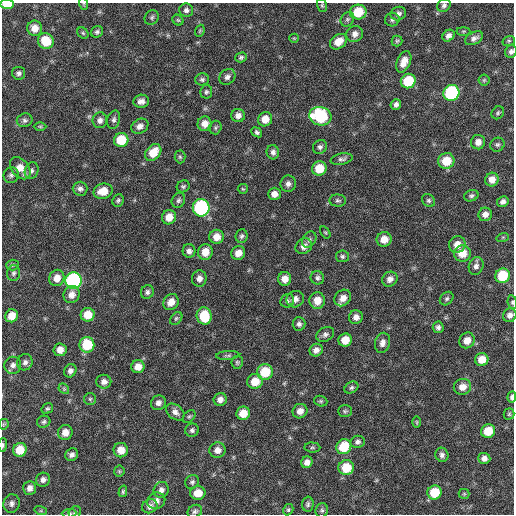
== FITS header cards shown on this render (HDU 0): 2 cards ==
NAXIS1  =                  512 / Axis length
NAXIS2  =                  512 / Axis length

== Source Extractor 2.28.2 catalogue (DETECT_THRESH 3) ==
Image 512 x 512 px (HDU 0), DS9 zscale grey, 1 PNG px = 1 image px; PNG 516 x 516 px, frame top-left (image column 1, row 512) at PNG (2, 3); each listed source drawn as its Kron ellipse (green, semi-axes under 4 px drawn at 4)
Background 59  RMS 8.4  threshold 25.2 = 3 sigma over >= 5 px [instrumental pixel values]
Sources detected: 186; all 186 listed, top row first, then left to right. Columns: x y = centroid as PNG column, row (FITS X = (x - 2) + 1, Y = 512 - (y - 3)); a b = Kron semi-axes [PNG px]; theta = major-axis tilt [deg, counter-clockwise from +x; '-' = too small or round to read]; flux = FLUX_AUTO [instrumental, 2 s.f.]
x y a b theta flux
7 4 7 4 1 11000
84 4 6 4 -71 590
322 5 7 5 -75 870
444 5 7 6 - 1600
186 10 7 6 - 2000
358 12 8 7 - 16000
398 14 8 6 23 2200
152 17 8 6 49 1200
347 19 8 6 52 1400
178 20 6 5 - 820
392 20 7 7 - 1400
35 28 7 7 - 5400
200 31 6 4 69 750
463 31 7 3 0 730
97 32 6 5 - 1400
83 33 6 5 - 940
355 34 8 7 - 3200
449 36 6 5 - 2400
294 38 5 4 - 650
474 38 10 6 28 2300
46 41 8 7 - 14000
397 41 5 5 - 910
509 41 6 5 - 850
338 42 9 7 36 7100
511 51 6 5 - 1600
241 57 6 5 - 1100
404 62 11 6 66 5900
19 73 6 6 - 1600
227 77 9 7 40 2300
202 79 7 6 - 1400
484 80 5 5 - 780
408 81 7 7 - 20000
206 92 7 6 - 1200
451 93 8 7 - 63000
141 101 8 6 6 3000
396 104 5 5 - 1800
498 113 7 5 50 1000
238 115 7 6 - 3000
320 116 11 9 -15 41000
265 119 7 7 - 6000
25 120 8 6 19 1600
100 120 8 7 - 2600
114 120 9 6 74 1700
205 124 7 7 - 4100
40 126 6 4 -1 720
140 126 9 7 31 3100
215 128 7 6 - 1100
257 132 6 4 -40 1300
121 140 7 7 - 16000
478 142 7 7 - 3500
497 145 7 6 - 1300
320 147 7 6 - 1700
273 152 7 6 - 2000
153 153 9 7 50 10000
180 157 6 5 - 920
342 159 11 5 11 1800
446 161 8 8 - 12000
20 168 12 8 -51 6500
319 168 7 7 - 11000
32 171 8 6 70 1700
11 175 8 7 - 1600
492 180 7 6 - 4200
288 184 8 7 - 2400
183 186 6 6 - 1100
80 189 7 7 - 2100
243 189 5 5 - 770
103 191 9 7 14 8200
274 194 6 6 - 3700
471 196 7 5 21 1300
118 200 6 5 - 1100
178 200 8 6 59 1400
338 200 8 6 -1 1300
428 200 7 5 -45 1100
503 202 6 5 - 2000
201 208 9 8 - 80000
485 214 7 6 - 2900
169 217 7 7 - 6500
325 232 7 4 -57 710
242 236 7 6 - 1300
217 237 7 7 - 5300
503 237 6 4 18 630
384 239 7 7 - 6200
309 240 8 6 58 1600
457 244 8 8 - 5300
304 246 8 7 - 3400
189 251 7 6 - 2300
205 252 8 7 - 6900
238 253 7 6 - 4900
462 253 8 8 - 8600
342 256 6 6 - 1300
12 265 6 5 - 1000
476 266 9 7 69 2200
14 273 8 6 87 1600
502 276 7 7 - 21000
57 278 8 7 - 5400
199 278 8 7 - 3000
317 278 7 6 - 1600
285 279 7 6 - 4500
390 279 8 7 - 3100
73 281 8 8 - 130000
147 292 7 6 - 1700
72 295 9 8 - 3800
343 298 9 7 46 4600
295 299 9 8 - 3300
447 299 7 6 - 1200
287 301 7 6 - 1400
317 301 8 7 - 6600
171 302 8 7 - 5900
512 302 7 4 -82 910
88 315 7 7 - 8500
510 315 7 6 - 2500
12 316 7 6 - 7200
204 316 8 7 - 18000
356 317 7 6 - 2900
176 318 7 5 49 980
299 324 6 6 - 1800
438 327 6 5 - 1700
325 334 9 7 31 1900
345 340 7 6 - 8000
467 340 8 7 - 5300
382 343 10 7 76 2900
87 345 8 7 - 19000
60 350 6 6 - 4300
316 350 7 6 - 2900
228 355 11 4 4 1400
482 360 6 6 - 7100
25 362 8 7 - 2100
237 362 6 6 - 990
13 365 8 8 - 2700
138 367 6 6 - 5100
70 371 7 6 - 2100
265 372 8 7 - 16000
255 381 8 7 - 8600
104 382 7 7 - 2700
462 387 9 8 - 4900
351 388 7 5 32 1200
64 389 6 4 -46 920
512 397 6 4 85 1900
90 399 6 6 - 1000
220 400 7 6 - 3100
321 401 7 5 -20 900
158 403 8 7 - 2700
47 408 6 5 - 930
300 411 7 7 - 3800
345 411 7 6 - 1100
175 412 10 7 -40 2600
243 413 7 6 - 8400
509 414 5 5 - 900
189 416 7 5 47 990
44 422 7 6 - 1300
417 422 6 4 -89 630
4 424 5 5 - 740
192 430 7 6 - 1500
488 431 7 6 - 11000
65 433 7 7 - 5300
357 442 7 6 - 1700
3 445 7 4 89 1100
312 447 8 5 -4 900
344 447 8 7 - 17000
20 450 7 6 - 11000
121 450 7 7 - 6200
217 450 8 7 - 3700
72 455 7 6 - 2000
442 455 7 6 - 1800
484 458 6 5 - 2600
307 462 6 5 - 3100
346 468 8 7 - 15000
119 471 5 5 - 870
43 480 7 7 - 2500
192 482 7 6 - 1500
30 488 7 6 - 3100
161 490 8 7 - 2600
123 491 6 4 75 850
434 492 7 7 - 15000
198 493 7 7 - 7200
464 494 5 5 - 750
156 501 9 8 - 3400
12 504 9 8 - 2400
308 504 7 6 - 1300
150 506 8 6 30 2500
288 510 6 4 59 930
322 510 7 6 - 1300
41 511 6 4 -18 730
195 511 7 6 - 1500
69 513 7 4 2 1200
75 513 7 5 52 1100
At the frame edge (FLAGS 8, measured only in part): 9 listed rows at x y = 7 4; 84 4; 444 5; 511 51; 512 302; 512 397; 3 445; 69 513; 75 513